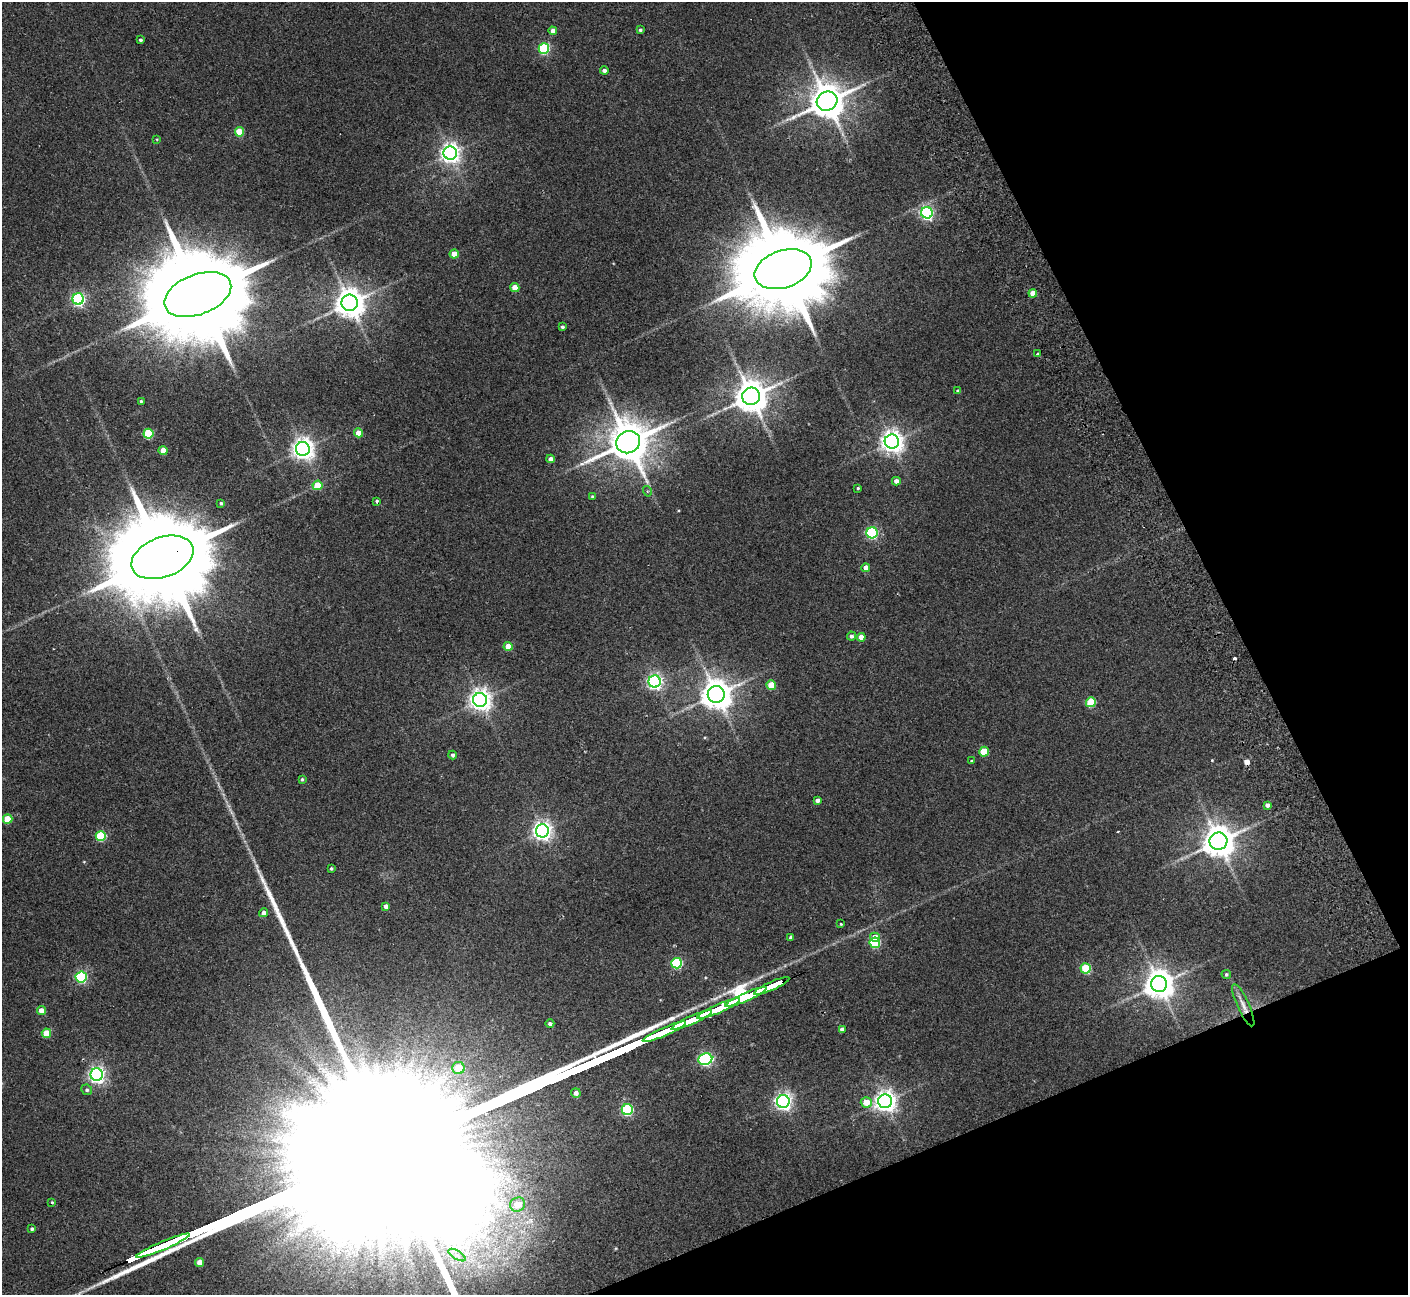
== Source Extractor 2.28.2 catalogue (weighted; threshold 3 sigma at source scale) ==
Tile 12 of 4 x 4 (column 4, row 3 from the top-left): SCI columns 4274-5679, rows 1480-2772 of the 5736 x 5674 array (HDU 1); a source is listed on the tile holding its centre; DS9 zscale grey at full resolution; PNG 1410 x 1297 px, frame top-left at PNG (2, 2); each listed source drawn as its Kron ellipse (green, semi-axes under 4 px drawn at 4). Shown black and unused: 21% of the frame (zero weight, under 2 of 3 exposures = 3% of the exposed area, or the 3 px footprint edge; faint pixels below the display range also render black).
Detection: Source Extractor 2.28.2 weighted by HDU 2 'WHT'; one run over the whole footprint, this tile lists its part. Background 0.119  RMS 0.01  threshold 0.0465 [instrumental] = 3 sigma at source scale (4.5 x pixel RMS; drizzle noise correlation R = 1.50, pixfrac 1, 0.05/0.05 arcsec/px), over >= 5 px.
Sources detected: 99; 1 too faint to see at this stretch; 1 inside a brighter object's white glare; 2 cosmic-ray / hot-pixel residue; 1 long thin detection or spike segment (spike, bleed or trail) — neither listed nor drawn; the other 94 listed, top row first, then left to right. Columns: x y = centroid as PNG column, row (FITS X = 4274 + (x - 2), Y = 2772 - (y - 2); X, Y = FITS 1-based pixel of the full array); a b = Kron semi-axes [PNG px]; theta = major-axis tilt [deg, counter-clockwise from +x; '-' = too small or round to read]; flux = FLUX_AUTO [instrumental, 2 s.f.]
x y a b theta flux
640 30 4 4 - 1.7
553 31 4 4 - 4.3
140 40 4 3 - 2
544 48 5 5 - 92
604 70 4 4 - 3.7
827 101 10 9 - 2500
240 132 5 4 - 33
157 139 4 3 - 0.81
450 153 6 6 - 560
927 213 6 5 - 200
454 254 4 4 - 16
783 269 29 18 19 20000
515 288 4 4 - 15
1033 293 4 4 - 13
198 294 35 20 21 29000
78 299 6 5 - 200
350 303 8 8 - 1600
562 327 4 3 - 2
1038 354 3 3 - 1.1
958 391 4 3 - 2.5
751 396 9 8 - 2100
141 401 3 3 - 1.3
358 433 4 4 - 12
148 434 5 5 - 54
628 442 12 11 - 3800
892 442 7 7 - 770
303 449 7 7 - 720
163 451 4 4 - 14
551 459 4 4 - 5.5
896 481 4 4 - 5.9
317 485 5 4 - 21
858 488 3 3 - 1.2
647 491 5 3 - 1.1
592 496 4 3 - 1.2
377 501 3 3 - 1.5
221 503 3 3 - 1.5
872 533 5 5 - 130
162 557 32 20 20 26000
866 568 4 4 - 8.1
851 636 4 4 - 2.5
861 637 4 4 - 10
508 646 4 4 - 17
655 681 6 6 - 290
771 685 5 4 - 24
716 694 8 8 - 1700
480 700 7 7 - 730
1091 702 5 5 - 46
984 752 5 5 - 31
453 755 4 4 - 2.4
971 761 3 3 - 1
302 779 3 3 - 1.3
817 800 4 4 - 3.6
1267 805 4 4 - 3.4
8 819 5 4 - 26
542 831 6 6 - 510
101 836 5 5 - 64
1218 841 9 8 - 1900
331 869 3 3 - 1.5
386 906 4 4 - 4.4
263 913 4 4 - 5
841 924 3 3 - 0.98
791 937 4 3 - 3
875 937 5 4 - 9.7
875 943 5 5 - 70
677 963 5 5 - 91
1086 968 5 5 - 50
1226 974 5 4 - 1.6
81 977 5 5 - 120
1159 984 8 8 - 1500
772 986 19 3 24 4900
746 997 22 3 23 5700
1243 1005 23 6 -66 8.7
719 1008 23 3 24 5900
41 1011 4 4 - 8.4
692 1020 22 3 24 5800
550 1023 4 4 - 2.7
842 1029 4 4 - 4.2
664 1032 23 3 23 6200
46 1033 5 5 - 25
705 1059 7 5 9 200
458 1068 6 6 - 24
97 1075 6 6 - 360
87 1090 5 5 - 2.1
576 1093 5 5 - 4.8
783 1101 6 6 - 410
885 1101 7 7 - 690
866 1102 5 5 - 16
627 1109 5 5 - 100
52 1202 3 3 - 1
518 1204 8 7 - 19
32 1229 4 3 - 1.9
163 1246 29 3 23 8200
457 1255 9 4 -32 3.8
199 1262 4 4 - 7.4
Overlapping masked pixels (flux is a lower limit): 2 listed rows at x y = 162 557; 772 986